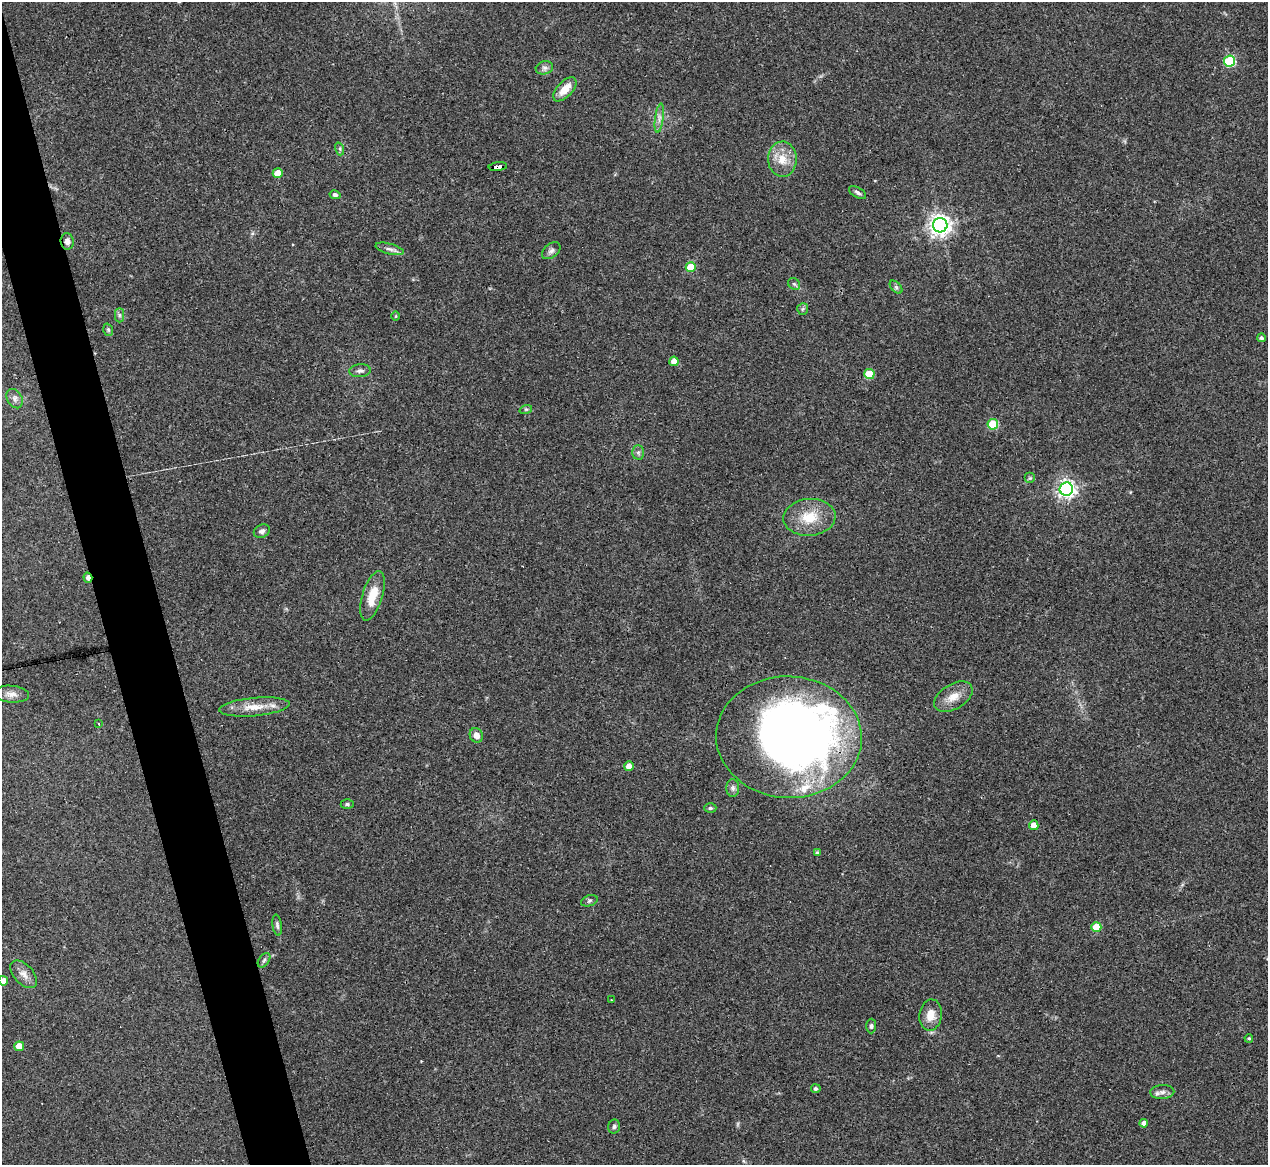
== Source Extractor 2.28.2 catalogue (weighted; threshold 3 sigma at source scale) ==
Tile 11 of 4 x 4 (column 3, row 3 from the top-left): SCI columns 2531-3796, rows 1416-2578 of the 5061 x 5039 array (HDU 1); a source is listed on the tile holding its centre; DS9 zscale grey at full resolution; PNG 1270 x 1167 px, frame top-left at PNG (2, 2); each listed source drawn as its Kron ellipse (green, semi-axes under 4 px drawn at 4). Shown black and unused: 4% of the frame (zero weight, under 3 of 4 exposures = <1% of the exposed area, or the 3 px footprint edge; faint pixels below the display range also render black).
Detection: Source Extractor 2.28.2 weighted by HDU 2 'WHT'; one run over the whole footprint, this tile lists its part. Background 0.0954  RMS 0.0058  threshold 0.026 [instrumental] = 3 sigma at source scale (4.5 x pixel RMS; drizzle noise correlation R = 1.50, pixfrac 1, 0.05/0.05 arcsec/px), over >= 5 px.
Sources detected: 66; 2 inside a brighter object's white glare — neither listed nor drawn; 2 inside a brighter listed object's ellipse — not listed separately; the other 62 listed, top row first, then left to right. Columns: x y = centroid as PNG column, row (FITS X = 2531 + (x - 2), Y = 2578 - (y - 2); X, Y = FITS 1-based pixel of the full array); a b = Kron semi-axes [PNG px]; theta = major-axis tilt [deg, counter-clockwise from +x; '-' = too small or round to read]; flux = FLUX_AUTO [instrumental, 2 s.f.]
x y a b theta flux
1230 61 5 5 - 45
544 68 9 6 14 2
565 89 15 7 47 8.6
659 118 15 4 82 2.4
340 149 6 4 -72 0.94
782 159 17 14 -88 9.8
498 167 9 4 7 170
278 173 5 5 - 11
857 192 9 5 -29 1.5
335 195 5 4 - 1.2
940 225 7 7 - 390
67 241 8 6 -84 2.8
390 249 14 5 -15 2.5
551 251 10 6 39 1.9
691 267 5 5 - 12
794 284 7 5 -43 1.1
896 287 8 4 -45 1.2
803 309 6 5 - 1
119 315 7 4 -90 1.4
396 316 5 3 - 0.55
108 330 6 4 -70 0.89
1262 338 4 4 - 1.3
674 361 4 4 - 5
360 371 11 6 4 2.2
869 374 5 5 - 20
15 399 10 7 -60 2.5
526 409 6 4 18 0.8
993 424 5 5 - 28
638 452 7 6 - 1.5
1030 478 5 5 - 0.87
1066 489 7 6 - 240
809 517 26 18 4 16
262 531 8 6 25 2
88 578 5 3 - 3.7
372 596 26 10 73 12
11 694 18 8 -5 4
953 697 21 12 31 7.7
254 707 35 9 5 9.6
99 723 3 2 - 1
476 735 7 6 - 4.1
789 737 73 60 -2 450
629 766 5 4 - 4.9
733 788 9 6 90 1.9
347 804 6 5 - 1.1
710 808 6 4 2 1
1034 825 5 5 - 4.5
818 853 4 4 - 1.5
589 901 8 5 20 1.1
277 925 11 4 -83 1.5
1096 927 5 5 - 19
264 960 8 5 54 1.3
24 974 17 9 -47 4.4
3 981 5 4 - 4.4
612 1000 2 2 - 0.52
931 1015 16 11 82 7.2
871 1026 7 5 89 1.1
1249 1038 4 3 - 0.7
19 1046 5 4 - 7.3
816 1089 4 4 - 1.4
1162 1092 12 7 2 2.8
1144 1123 4 4 - 3.1
614 1127 7 6 - 1.3
Overlapping masked pixels (flux is a lower limit): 4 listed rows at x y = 498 167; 67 241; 88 578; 789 737
Isophote crosses this tile's border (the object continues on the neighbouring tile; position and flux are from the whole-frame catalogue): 1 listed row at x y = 3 981